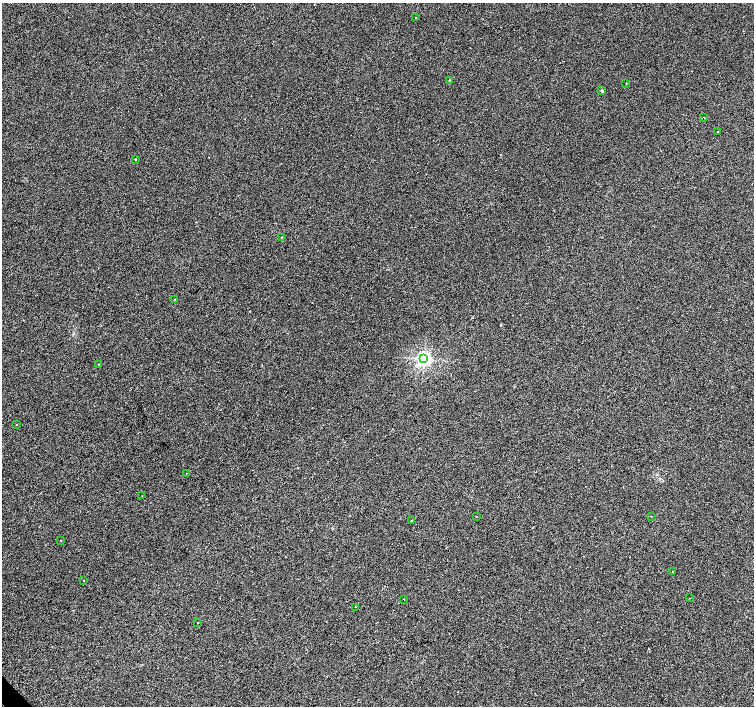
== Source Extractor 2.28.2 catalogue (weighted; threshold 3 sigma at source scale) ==
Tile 7 of 4 x 4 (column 3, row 2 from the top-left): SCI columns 3008-4510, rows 2990-4396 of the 6070 x 6041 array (HDU 1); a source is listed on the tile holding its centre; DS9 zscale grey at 2 x 2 block average (1 PNG px = mean of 2 x 2 image px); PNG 756 x 708 px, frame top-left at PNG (2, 3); each listed source drawn as its Kron ellipse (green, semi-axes under 4 px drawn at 4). Shown black and unused: <1% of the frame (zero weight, under 2 of 3 exposures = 3% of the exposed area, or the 3 px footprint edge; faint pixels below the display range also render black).
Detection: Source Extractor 2.28.2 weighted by HDU 2 'WHT'; one run over the whole footprint, this tile lists its part. Background 0.0238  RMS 0.013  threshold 0.0577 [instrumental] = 3 sigma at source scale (4.5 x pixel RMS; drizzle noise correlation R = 1.50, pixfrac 1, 0.0396/0.0396 arcsec/px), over >= 5 px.
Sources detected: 33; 9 cosmic-ray / hot-pixel residue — neither listed nor drawn; the other 24 listed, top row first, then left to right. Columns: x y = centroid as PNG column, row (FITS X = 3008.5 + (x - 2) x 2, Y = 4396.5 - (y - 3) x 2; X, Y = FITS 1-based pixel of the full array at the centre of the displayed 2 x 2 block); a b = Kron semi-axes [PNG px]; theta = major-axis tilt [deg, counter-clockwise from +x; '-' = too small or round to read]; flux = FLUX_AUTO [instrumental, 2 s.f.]
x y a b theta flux
416 17 2 2 - 27
449 81 2 2 - 92
626 83 2 2 - 7.7
602 91 4 3 - 4.1
704 117 2 2 - 3.4
718 132 2 2 - 14
136 159 2 2 - 10
282 237 2 2 - 16
175 300 2 2 - 7.8
424 359 4 4 - 930
99 364 2 2 - 21
17 424 2 2 - 4.6
187 473 2 2 - 1
142 496 2 2 - 1.4
476 516 2 2 - 2.3
651 516 2 2 - 3
412 520 2 2 - 18
61 541 2 2 - 2.4
672 571 2 2 - 1.2
84 581 2 2 - 1.2
690 598 2 2 - 0.93
404 599 2 2 - 1.5
356 607 2 2 - 7
198 623 2 2 - 6
Diffuse or blended objects may show on this block-average render without a row.